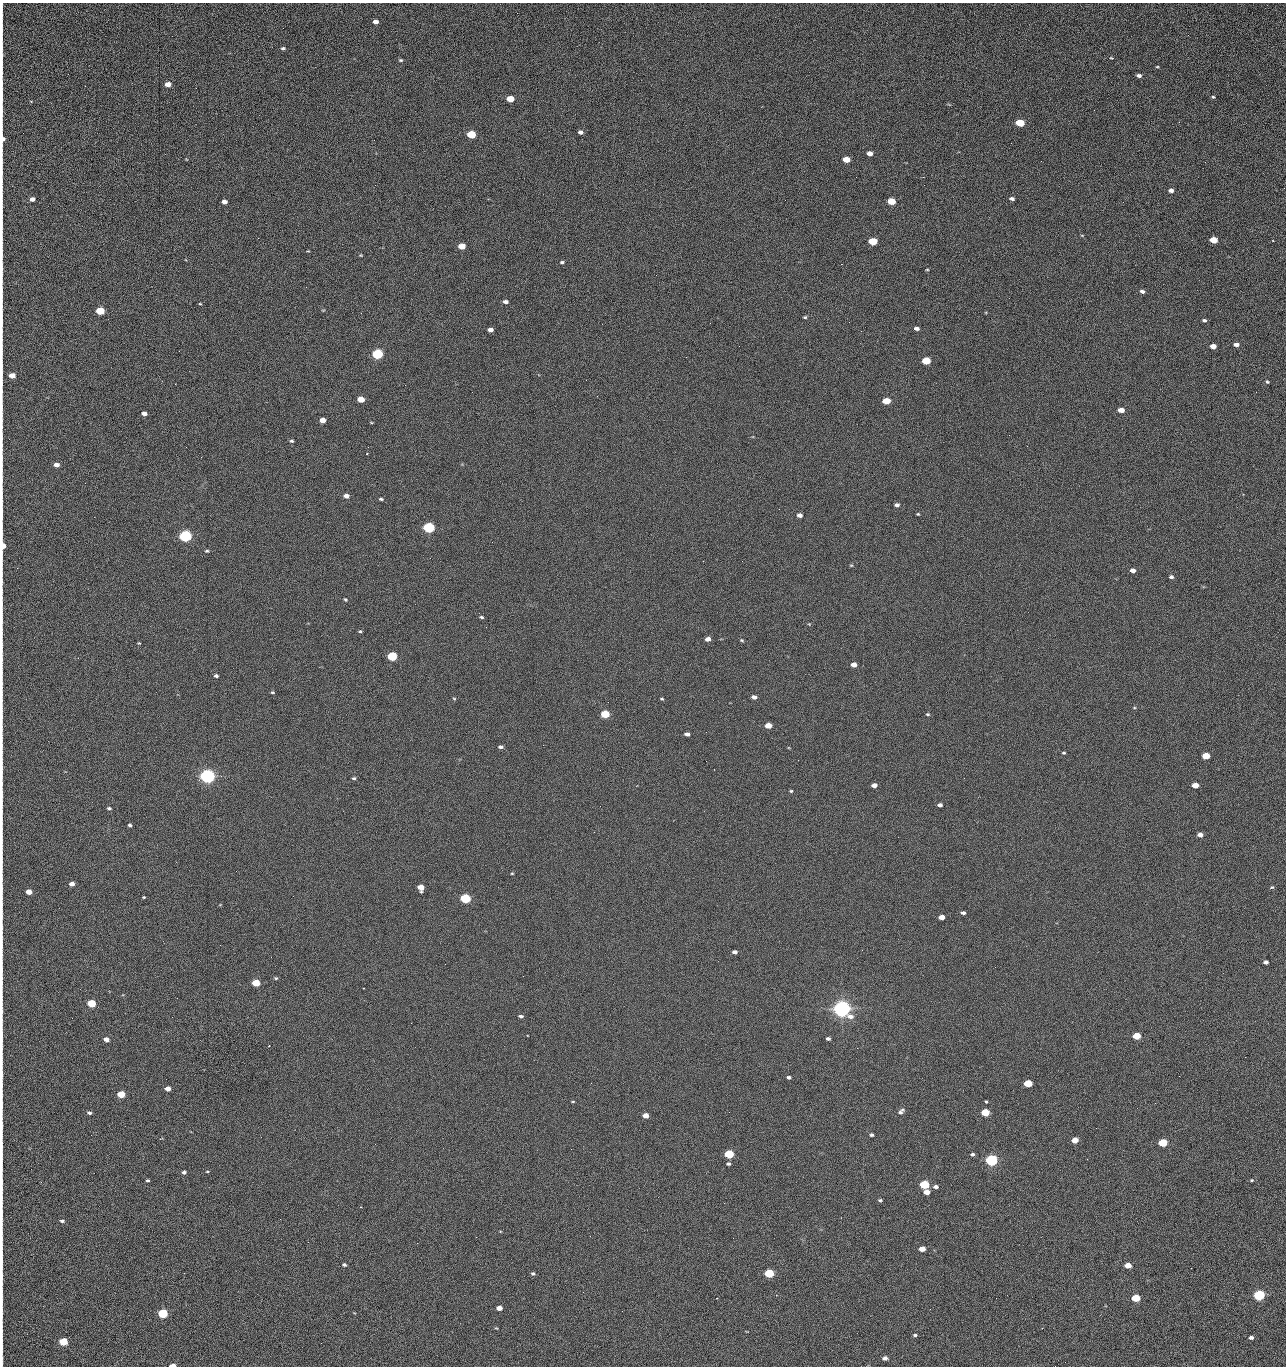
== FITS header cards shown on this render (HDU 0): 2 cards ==
NAXIS1  =                 1284 /fastest changing axis
NAXIS2  =                 1364 /next to fastest changing axis

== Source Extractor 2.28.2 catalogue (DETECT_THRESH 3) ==
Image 1284 x 1364 px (HDU 0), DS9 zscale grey, 1 PNG px = 1 image px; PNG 1288 x 1368 px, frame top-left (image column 1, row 1364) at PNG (2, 3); no overlay
Background 121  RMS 14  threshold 43.4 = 3 sigma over >= 5 px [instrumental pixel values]
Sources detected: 218; all 218 listed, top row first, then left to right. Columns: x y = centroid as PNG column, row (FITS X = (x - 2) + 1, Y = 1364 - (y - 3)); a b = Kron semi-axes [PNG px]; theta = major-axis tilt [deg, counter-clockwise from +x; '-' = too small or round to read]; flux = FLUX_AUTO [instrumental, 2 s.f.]
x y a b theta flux
375 22 5 4 - 4.7e+03
1188 35 2 2 - 1.4e+03
283 48 5 4 - 1.6e+03
2 49 26 2 90 4.9e+03
1111 58 4 3 - 7.7e+02
401 60 5 4 - 1.3e+03
1157 67 4 3 - 8.0e+02
1139 76 5 3 - 2.9e+03
168 84 5 4 - 8.9e+03
2 86 21 2 90 3.9e+03
1213 97 4 4 - 1.1e+03
510 99 5 4 - 2.3e+04
31 101 3 3 - 9.3e+02
2 110 18 2 90 3.5e+03
1179 122 3 2 - 1.4e+03
1020 123 6 4 -7 4.4e+04
580 132 5 4 - 3.5e+03
471 134 5 4 - 5.4e+04
3 139 8 5 -87 3.7e+03
870 153 5 4 - 6.4e+03
846 159 5 4 - 1.6e+04
2 161 10 2 90 1.5e+03
1041 161 2 2 - 1.8e+03
856 177 2 2 - 2.3e+03
923 177 2 2 - 1.8e+04
1171 190 5 4 - 3.6e+03
32 199 5 4 - 4.8e+03
1012 199 5 4 - 2.6e+03
785 200 2 2 - 5.8e+02
891 201 6 4 -8 2.9e+04
224 202 5 4 - 5.9e+03
1123 202 3 2 - 7.8e+02
2 206 10 2 90 1.3e+03
1082 235 5 3 - 7.4e+02
1213 240 5 4 - 2.4e+04
873 241 6 4 -4 4.2e+04
462 246 5 4 - 2.0e+04
360 255 4 3 - 9.1e+02
562 262 5 4 - 1.6e+03
841 264 2 2 - 2.7e+04
2 269 23 2 90 4.0e+03
927 270 5 3 - 9.2e+02
306 287 3 2 - 7.9e+02
1142 291 5 4 - 2.9e+03
505 302 5 4 - 3.2e+03
200 304 4 2 - 7.6e+02
100 311 5 4 - 5.2e+04
805 317 4 3 - 1.1e+03
1204 320 5 4 - 2.0e+03
849 322 2 2 - 3.9e+02
710 323 2 2 - 3.3e+03
916 328 5 4 - 3.7e+03
490 330 5 4 - 5.2e+03
1236 345 5 4 - 4.4e+03
739 346 2 2 - 3.7e+02
1213 346 5 4 - 9.7e+03
377 354 6 5 - 1.6e+05
926 361 5 4 - 4.0e+04
12 375 5 4 - 1.2e+04
1267 382 5 3 - 1.2e+03
1256 392 2 2 - 9.5e+02
361 399 5 4 - 2.0e+04
886 401 5 4 - 3.3e+04
1121 410 5 4 - 9.7e+03
144 413 5 4 - 4.7e+03
323 420 5 4 - 9.3e+03
371 422 5 3 - 7.6e+02
1009 435 2 2 - 3.3e+03
292 441 5 4 - 1.5e+03
1027 446 2 2 - 5.4e+02
186 447 2 2 - 3.1e+03
367 454 3 2 - 9.1e+02
56 465 5 4 - 5.9e+03
85 483 3 2 - 9.5e+02
346 496 5 4 - 5.3e+03
381 499 5 3 - 1.6e+03
897 505 5 3 - 3.3e+03
779 509 2 2 - 5.0e+02
2 512 21 2 90 3.4e+03
918 514 4 4 - 9.6e+02
799 515 5 4 - 4.9e+03
429 528 6 5 - 2.0e+05
185 536 5 5 - 3.2e+05
492 542 2 2 - 2.6e+03
3 546 5 3 - 1.3e+04
207 551 6 4 -7 1.4e+03
742 561 2 2 - 5.2e+02
851 565 5 3 - 9.2e+02
1133 570 5 4 - 5.3e+03
1171 577 4 4 - 2.2e+03
2 582 9 2 90 1.2e+03
345 600 4 3 - 1.1e+03
481 617 5 4 - 1.4e+03
809 624 4 4 - 8.2e+02
360 631 4 4 - 1.0e+03
708 639 5 4 - 5.3e+03
742 640 5 3 - 1.3e+03
139 643 4 3 - 8.4e+02
2 645 11 2 90 1.8e+03
392 656 5 4 - 9.2e+04
854 665 5 4 - 7.4e+03
216 676 4 4 - 2.0e+03
272 692 4 3 - 1.1e+03
2 693 8 2 90 1.2e+03
754 697 5 4 - 4.1e+03
454 699 4 4 - 9.9e+02
662 699 4 3 - 1.1e+03
1134 707 4 3 - 8.9e+02
605 714 5 4 - 5.4e+04
928 714 5 4 - 1.2e+03
2 716 9 2 90 1.6e+03
768 726 5 4 - 1.4e+04
706 732 3 2 - 8.1e+02
687 734 5 4 - 3.8e+03
543 745 2 2 - 3.2e+03
501 747 5 3 - 2.5e+03
1064 753 4 3 - 1.1e+03
1206 756 5 4 - 2.7e+04
706 761 2 2 - 1.8e+03
207 776 6 5 - 6.9e+05
354 778 5 4 - 1.4e+03
874 785 5 4 - 5.8e+03
1195 785 5 4 - 1.3e+04
791 791 4 3 - 1.2e+03
2 794 14 2 90 2.3e+03
940 805 4 4 - 3.7e+03
109 808 5 4 - 1.8e+03
130 825 4 3 - 2.1e+03
1200 835 5 4 - 5.9e+03
512 873 4 4 - 8.7e+02
72 884 4 4 - 5.8e+03
421 887 5 5 - 1.4e+04
1272 887 5 4 - 1.4e+03
29 892 5 4 - 9.8e+03
144 897 3 3 - 8.7e+02
465 898 5 4 - 1.3e+05
963 913 5 4 - 2.7e+03
2 914 13 2 90 1.9e+03
942 917 5 4 - 9.6e+03
735 952 5 3 - 3.5e+03
1266 962 4 4 - 4.0e+03
2 970 9 2 90 1.4e+03
523 976 2 2 - 2.0e+03
276 978 5 4 - 1.3e+03
256 983 5 4 - 3.3e+04
363 988 2 2 - 5.5e+02
91 1003 5 4 - 5.3e+04
842 1009 7 5 -12 1.0e+06
521 1016 5 3 - 2.0e+03
411 1023 2 2 - 5.4e+03
2 1036 20 2 90 3.5e+03
1137 1036 5 4 - 2.9e+04
106 1039 5 4 - 6.2e+03
828 1039 4 3 - 2.3e+03
857 1048 2 2 - 1.5e+03
1245 1057 2 2 - 1.9e+03
2 1074 13 2 90 2.3e+03
1179 1076 2 2 - 2.6e+03
789 1077 4 3 - 2.2e+03
1028 1083 5 4 - 4.7e+04
168 1089 4 4 - 7.1e+03
121 1094 5 4 - 3.2e+04
573 1101 4 3 - 8.4e+02
986 1102 3 3 - 3.2e+03
1155 1103 3 2 - 9.0e+02
901 1111 9 5 44 3.1e+03
729 1112 2 2 - 9.2e+02
985 1112 5 4 - 4.4e+04
89 1113 5 4 - 1.9e+03
646 1115 5 4 - 8.9e+03
2 1125 14 2 90 2.3e+03
91 1135 2 2 - 2.5e+03
871 1135 3 3 - 1.9e+03
1075 1140 5 4 - 1.7e+04
1163 1143 5 4 - 5.8e+04
571 1149 2 2 - 9.4e+02
729 1154 5 4 - 7.9e+04
972 1154 4 3 - 1.9e+03
1087 1159 2 2 - 1.4e+03
991 1160 5 5 - 2.8e+05
728 1164 4 4 - 1.6e+03
207 1171 4 2 - 9.5e+02
184 1172 4 3 - 2.5e+03
147 1180 3 3 - 1.3e+03
1252 1180 5 4 - 1.2e+03
924 1184 5 4 - 8.5e+04
936 1187 5 4 - 3.6e+03
2 1190 13 2 90 2.5e+03
927 1192 5 4 - 9.8e+03
880 1200 5 3 - 1.5e+03
280 1219 2 2 - 2.1e+03
62 1221 5 4 - 2.1e+03
476 1237 2 2 - 7.2e+03
308 1242 3 2 - 1.9e+03
417 1243 2 2 - 5.4e+03
922 1249 5 4 - 9.0e+03
2 1262 14 2 90 2.7e+03
344 1265 5 4 - 1.6e+03
1128 1265 5 4 - 1.4e+04
1191 1268 2 2 - 3.9e+02
533 1273 5 4 - 1.6e+03
769 1273 5 4 - 8.1e+04
583 1292 2 2 - 5.0e+02
1259 1295 5 4 - 1.9e+05
996 1298 2 2 - 2.7e+03
1136 1298 5 4 - 4.7e+04
2 1299 27 2 90 4.9e+03
499 1308 5 4 - 7.8e+03
622 1311 2 2 - 8.1e+02
163 1313 5 5 - 1.0e+05
915 1335 4 3 - 1.8e+03
1251 1337 5 4 - 3.3e+03
63 1342 5 4 - 5.4e+04
2 1348 19 2 90 3.7e+03
885 1358 5 4 - 3.8e+03
2 1361 13 2 88 1.5e+03
173 1365 5 3 - 1.1e+04
1055 1366 2 2 - 2.0e+03
At the frame edge (FLAGS 8, measured only in part): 26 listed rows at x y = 2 49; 2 86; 2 110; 3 139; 2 161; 2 206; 2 269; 2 512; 3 546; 2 582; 2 645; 2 693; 2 716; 2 794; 2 914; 2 970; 2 1036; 2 1074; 2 1125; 2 1190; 2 1262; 2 1299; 2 1348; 2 1361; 173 1365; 1055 1366

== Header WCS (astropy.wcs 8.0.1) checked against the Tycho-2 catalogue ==
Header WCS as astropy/WCSLIB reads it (CRVAL/CRPIX/CD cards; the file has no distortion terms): RA---TAN/DEC--TAN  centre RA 15:41:41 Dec +51:59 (235.42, +51.98 deg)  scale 1.26 arcsec/px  FOV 26.9' x 28.5'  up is +92 deg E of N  parity flipped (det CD > 0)
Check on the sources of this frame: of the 60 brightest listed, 11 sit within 2.0 arcsec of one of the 12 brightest Tycho-2 stars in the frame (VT <= 12.29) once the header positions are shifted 0.35 arcsec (0.12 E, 0.33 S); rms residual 0.99 arcsec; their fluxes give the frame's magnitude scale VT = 24.59 - 2.5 log10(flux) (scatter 0.15 mag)
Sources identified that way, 11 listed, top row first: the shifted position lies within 2.0 arcsec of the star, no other Tycho-2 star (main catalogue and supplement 1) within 4.0 arcsec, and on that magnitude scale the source's flux lands within +1.5 / -3 mag of the star's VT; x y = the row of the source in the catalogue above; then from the Tycho-2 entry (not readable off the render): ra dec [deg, ICRS J2000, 3 dp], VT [Tycho-2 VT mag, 2 dp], TYC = Tycho-2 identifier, HIP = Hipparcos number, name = IAU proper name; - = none
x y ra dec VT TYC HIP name
377 354 235.614 +52.064 11.61 3489-1132-1 - -
429 528 235.514 +52.049 11.19 3489-1407-1 - -
185 536 235.515 +52.133 11.12 3489-1380-1 - -
207 776 235.378 +52.130 9.31 3489-1322-1 76850 -
465 898 235.303 +52.042 11.52 3489-958-1 - -
842 1009 235.232 +51.912 9.59 3489-824-1 - -
991 1160 235.143 +51.862 10.97 3489-1016-1 - -
924 1184 235.131 +51.886 12.29 3489-908-1 - -
769 1273 235.084 +51.941 11.45 3489-1346-1 - -
1259 1295 235.062 +51.771 11.53 3489-1453-1 - -
163 1313 235.075 +52.152 11.74 3489-912-1 - -